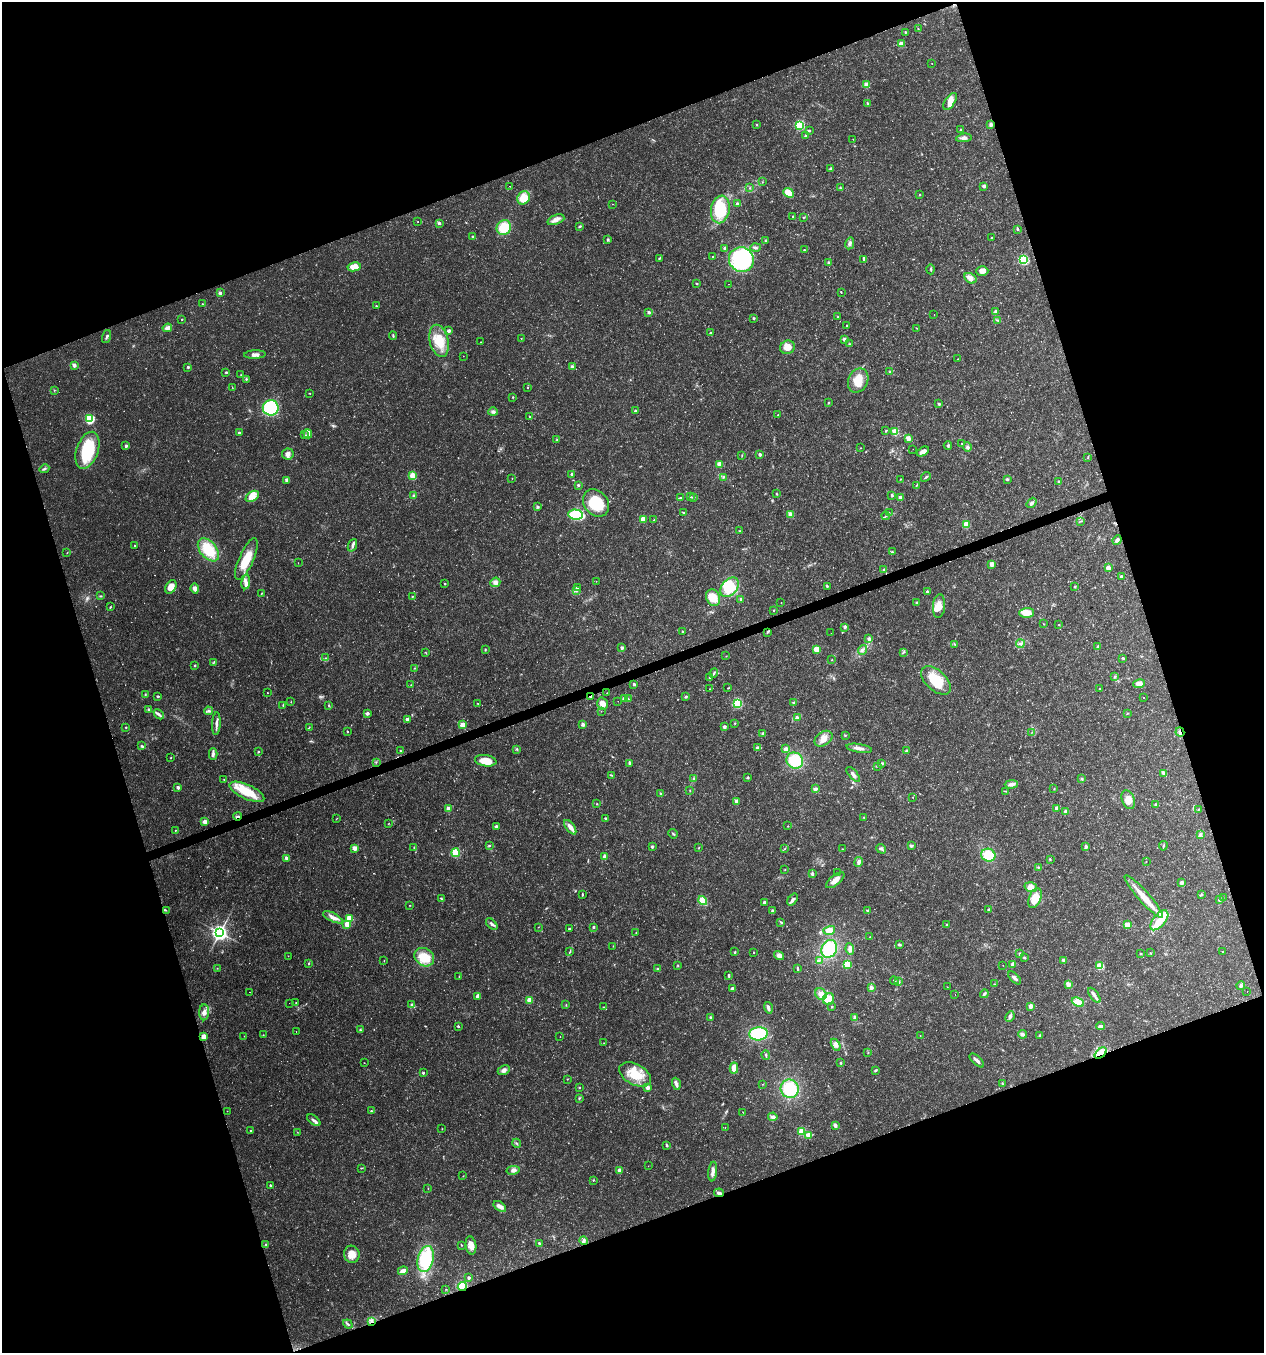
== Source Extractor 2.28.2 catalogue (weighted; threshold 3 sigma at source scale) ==
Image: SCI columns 120-5167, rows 1-5404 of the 5232 x 5405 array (HDU 1 of 3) = the unmasked area's bounding box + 8 px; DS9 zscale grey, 4 x 4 block average (1 PNG px = mean of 4 x 4 image px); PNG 1266 x 1355 px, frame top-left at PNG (2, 2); each listed source drawn as its Kron ellipse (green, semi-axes under 4 px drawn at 4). Shown black and unused: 39% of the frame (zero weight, under 2 of 3 exposures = <1% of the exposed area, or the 3 px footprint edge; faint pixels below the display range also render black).
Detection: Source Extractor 2.28.2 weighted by HDU 2 'WHT'. Background 0.0262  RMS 0.003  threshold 0.0135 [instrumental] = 3 sigma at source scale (4.5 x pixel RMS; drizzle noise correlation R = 1.50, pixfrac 1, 0.0396/0.0396 arcsec/px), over >= 5 px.
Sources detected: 729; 30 too faint to see at this stretch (4 x 4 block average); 1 inside a brighter object's white glare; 5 cosmic-ray / hot-pixel residue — neither listed nor drawn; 1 coinciding with a brighter row at this scale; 30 inside a brighter listed object's ellipse — not listed separately; of the other 662, all 500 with FLUX_AUTO >= 0.652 (the completeness limit of this list) listed and drawn (162 fainter detections not listed), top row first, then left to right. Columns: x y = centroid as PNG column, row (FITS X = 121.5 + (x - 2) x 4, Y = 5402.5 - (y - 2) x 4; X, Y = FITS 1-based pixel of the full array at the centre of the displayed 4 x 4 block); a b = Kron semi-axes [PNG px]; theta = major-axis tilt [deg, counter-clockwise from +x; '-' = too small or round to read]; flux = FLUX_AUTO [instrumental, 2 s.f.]
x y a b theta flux
918 29 3 2 - 1.3
905 32 2 2 - 3.5
901 44 2 2 - 38
932 63 2 2 - 0.66
867 85 2 2 - 33
950 101 9 5 56 13
867 103 3 2 - 2.3
757 125 2 2 - 1.8
800 125 2 2 - 220
991 125 3 3 - 4.7
809 130 2 2 - 2.8
960 130 2 2 - 5.8
806 136 4 3 - 3.4
964 138 8 4 8 6.5
853 139 2 2 - 0.72
831 169 2 2 - 9.8
763 182 2 2 - 0.67
510 186 2 2 - 0.92
984 186 2 2 - 9
750 188 2 2 - 0.97
840 188 3 2 - 1.7
788 193 6 4 -41 27
920 194 2 2 - 1.7
524 198 7 6 - 35
612 204 2 2 - 0.74
737 204 3 2 - 3.7
720 209 14 9 79 92
793 216 3 2 - 1.7
803 217 3 2 - 1.2
556 220 9 5 21 11
418 221 2 2 - 1.1
439 223 3 3 - 3.8
580 226 3 2 - 2.2
504 227 8 7 - 42
1017 229 3 2 - 1.9
473 237 3 2 - 2.3
991 238 2 2 - 1.1
608 239 3 3 - 2.2
765 241 3 2 - 1.4
850 243 6 4 80 6.1
755 247 5 3 - 3.7
724 248 2 2 - 3.7
804 250 2 2 - 2
713 257 2 2 - 0.94
659 258 3 2 - 1.7
864 259 3 3 - 3.2
741 260 13 12 - 190
1023 260 3 3 - 110
829 263 3 3 - 4
354 267 7 4 11 22
931 269 5 2 - 2.2
982 271 6 5 - 13
970 278 6 4 -32 11
696 283 3 2 - 1.4
729 284 2 2 - 1.2
841 292 3 2 - 1.2
220 293 3 2 - 4.8
202 304 2 2 - 1.4
376 306 2 2 - 1.2
649 312 3 3 - 3.6
996 312 4 3 - 4.1
934 315 2 2 - 0.89
838 317 3 2 - 1.3
754 318 2 2 - 3.5
182 319 2 2 - 2.5
997 320 4 2 - 1.9
847 325 2 2 - 3.1
167 328 5 4 - 8.5
917 328 4 2 - 1.5
449 331 2 2 - 10
710 333 2 2 - 2.2
393 336 4 2 - 2.3
106 337 7 2 73 3.2
521 339 2 2 - 0.68
844 339 2 2 - 8.7
439 341 16 9 -77 51
481 342 2 2 - 1.6
849 344 2 2 - 1
787 347 7 6 - 21
255 355 10 4 2 9.3
463 356 2 2 - 0.72
958 359 2 2 - 0.78
74 365 2 2 - 24
188 367 2 2 - 4.6
572 367 2 2 - 7.7
226 372 3 2 - 1.8
890 372 3 2 - 2
241 375 2 2 - 0.74
246 379 3 2 - 1.9
858 380 12 9 65 32
232 388 3 2 - 0.95
527 388 2 2 - 1.7
54 390 2 2 - 0.95
310 393 2 2 - 0.86
513 397 2 2 - 1.8
829 403 2 2 - 1.7
939 404 2 2 - 3.8
271 408 8 7 - 170
635 411 2 2 - 2.2
493 412 5 4 - 4.7
778 415 2 2 - 1.1
529 417 2 2 - 1.8
90 419 4 3 - 120
885 431 3 2 - 1.4
895 432 2 2 - 110
239 433 2 2 - 3.4
308 434 4 2 - 3.9
305 435 3 2 - 1.9
908 438 3 3 - 11
557 440 3 2 - 1.2
962 444 2 2 - 1.8
948 445 4 2 - 2.6
126 446 2 2 - 5
967 447 4 3 - 4.3
861 448 2 2 - 0.82
913 449 2 2 - 0.87
87 450 19 11 70 100
923 452 6 3 29 13
288 454 6 5 - 8.9
760 454 2 2 - 6.9
742 455 3 2 - 1.2
1088 457 3 2 - 1.1
719 464 2 2 - 20
44 469 5 3 - 3.5
571 474 2 2 - 5.5
413 476 3 3 - 30
723 477 2 2 - 1.9
926 477 5 2 - 2.6
512 478 2 2 - 0.71
900 479 2 2 - 0.99
1007 479 3 2 - 3.9
287 480 2 2 - 14
1059 482 2 2 - 7.3
578 485 2 2 - 4.6
916 485 3 2 - 1.6
777 494 3 2 - 1.5
414 495 3 3 - 3.1
892 495 4 3 - 2.6
252 496 7 5 34 21
690 497 3 2 - 1.7
680 498 3 2 - 2
693 498 2 2 - 1.4
900 498 2 2 - 12
596 503 15 11 -50 75
1032 503 6 3 52 4.4
538 507 3 2 - 2.4
889 512 2 2 - 0.89
684 513 2 2 - 1.3
790 514 2 2 - 25
576 515 7 5 -4 120
886 516 4 2 - 2.4
643 519 2 2 - 28
654 520 3 2 - 1.5
1081 521 2 2 - 0.84
966 525 2 2 - 48
740 531 3 2 - 1.7
1117 540 5 3 - 5.5
134 545 2 2 - 1.5
352 545 6 3 69 5
208 550 13 8 -51 68
892 552 2 2 - 2
67 553 2 2 - 0.76
246 559 22 7 66 51
298 563 2 2 - 0.69
992 564 2 2 - 19
1108 568 2 2 - 23
884 569 4 3 - 3.4
1121 577 2 2 - 6.5
596 581 2 2 - 0.76
246 582 7 4 81 8
495 582 5 4 - 8.4
445 584 2 2 - 4.9
827 586 2 2 - 4.5
171 587 7 5 59 21
577 587 3 3 - 3.9
729 587 11 7 52 64
1075 587 3 2 - 1.7
195 588 5 4 - 9.4
576 591 3 2 - 2.2
927 591 2 2 - 6
262 593 3 2 - 0.81
101 596 3 2 - 1.4
412 596 3 2 - 1.4
713 598 8 6 -62 29
741 599 2 2 - 4.4
917 602 2 2 - 5
781 603 2 2 - 0.79
939 606 12 6 84 20
110 607 4 2 - 1.5
774 610 2 2 - 1.3
1027 613 7 5 2 27
1043 624 2 2 - 0.94
1059 625 2 2 - 0.99
845 627 3 2 - 4.6
682 631 2 2 - 3.3
767 632 3 2 - 2.6
831 633 2 2 - 1.2
869 639 2 2 - 8.4
1020 643 4 3 - 4.4
955 644 3 2 - 1.2
1098 646 3 2 - 2.2
622 648 2 2 - 15
816 649 2 2 - 43
485 650 2 2 - 1
863 650 5 3 - 5.2
903 652 3 2 - 2
426 653 3 2 - 1.2
726 656 2 2 - 1.3
325 658 2 2 - 1.5
1123 658 3 2 - 2.2
832 660 2 2 - 0.91
213 663 2 2 - 0.94
195 665 3 2 - 2.1
415 668 3 2 - 1.1
714 673 5 2 - 3
710 677 3 3 - 4.2
1114 677 3 2 - 1.3
936 680 18 10 -44 63
634 684 3 3 - 2.7
1139 684 6 4 9 11
411 685 3 2 - 1.1
728 688 2 2 - 1.3
709 689 2 2 - 1
1100 689 2 2 - 1.2
267 693 2 2 - 0.95
607 693 2 2 - 0.73
145 695 3 2 - 1.7
158 696 2 2 - 3.4
591 696 3 2 - 4.2
686 697 3 3 - 2.5
624 698 3 2 - 1.9
1143 698 2 2 - 1.6
629 699 3 2 - 1.3
618 701 2 2 - 1.1
291 702 2 2 - 0.72
794 702 4 2 - 2.2
477 703 2 2 - 1.7
737 703 4 3 - 150
602 704 6 5 - 14
283 705 3 2 - 1.4
329 705 3 2 - 1.6
149 710 4 3 - 4.2
209 711 4 2 - 3.7
601 711 2 2 - 1.2
367 713 2 2 - 7
1128 713 2 2 - 0.81
159 714 6 3 -42 5.1
797 718 4 3 - 3.2
407 720 2 2 - 12
735 723 2 2 - 1.4
216 724 11 3 87 7.4
583 724 3 2 - 6.7
463 725 2 2 - 38
126 727 2 2 - 1.7
309 727 2 2 - 0.95
724 727 2 2 - 7.1
347 731 2 2 - 4.1
1032 732 2 2 - 0.74
1180 732 4 2 - 3.1
763 734 4 3 - 3.9
845 735 3 2 - 1.7
824 739 10 6 35 16
142 746 4 3 - 2.3
757 748 2 2 - 21
859 748 13 3 -9 12
517 749 3 2 - 1.6
786 749 3 2 - 9.3
401 751 2 2 - 2.1
906 751 4 3 - 2.6
258 752 3 2 - 2
213 754 6 3 -89 4.7
171 758 2 2 - 1.1
486 761 11 5 -8 31
795 761 8 7 - 68
376 762 2 2 - 0.87
629 763 3 2 - 3.9
882 763 3 3 - 2.3
877 766 3 2 - 1.8
1164 773 4 2 - 10
853 774 9 3 -49 7.8
611 775 3 2 - 1.8
748 777 2 2 - 4
224 779 2 2 - 1.5
694 779 4 3 - 2.9
1082 779 3 3 - 2.5
1011 784 6 4 2 6.2
178 787 2 2 - 8.4
1054 788 3 2 - 0.94
815 789 4 3 - 5.2
690 790 2 2 - 0.87
1006 791 2 2 - 0.77
247 792 19 7 -24 62
660 793 2 2 - 2.9
913 797 2 2 - 0.79
1128 800 10 6 -69 19
737 801 2 2 - 12
597 804 2 2 - 1.1
1156 804 2 2 - 4.4
1057 808 2 2 - 12
448 809 2 2 - 18
1198 809 2 2 - 1.3
1066 812 2 2 - 18
237 816 4 2 - 3.8
864 817 3 2 - 1.5
605 818 2 2 - 2.4
336 819 3 2 - 0.96
205 822 2 2 - 18
389 823 2 2 - 0.68
788 826 2 2 - 0.91
496 827 2 2 - 11
570 827 8 3 -53 12
175 830 2 2 - 1.5
673 834 5 2 - 2.3
1200 834 3 3 - 3.8
489 845 2 2 - 5.8
911 846 2 2 - 12
1086 846 4 2 - 4.2
1163 846 5 2 - 2.6
652 847 2 2 - 5.4
354 848 2 2 - 14
414 848 2 2 - 0.86
699 848 2 2 - 0.97
785 849 2 2 - 0.9
842 849 2 2 - 0.77
881 849 5 3 - 3.7
456 853 4 4 - 30
988 855 7 6 - 47
605 857 2 2 - 22
286 858 2 2 - 6.4
1050 859 3 2 - 1.9
859 862 5 3 - 7.9
1146 862 2 2 - 0.69
1038 867 2 2 - 0.73
785 870 2 2 - 0.83
837 872 2 2 - 0.97
812 874 3 2 - 4.7
835 880 11 5 40 16
1181 883 2 2 - 13
1031 887 6 4 -19 14
582 894 4 2 - 1.8
1201 895 2 2 - 0.79
1144 896 28 5 -48 38
1223 897 2 2 - 0.8
441 898 3 2 - 1.7
1035 898 10 6 67 34
792 899 6 3 53 4.9
1219 900 3 3 - 3.1
703 901 5 4 - 28
764 902 2 2 - 11
410 905 2 2 - 0.9
166 910 2 2 - 0.85
988 910 2 2 - 4.2
773 911 2 2 - 6
868 911 3 2 - 2.7
333 917 11 4 -26 12
349 918 3 3 - 31
1159 920 12 6 50 27
781 922 3 3 - 2.1
492 924 7 3 -46 4.7
347 925 2 2 - 35
947 925 2 2 - 4.7
1127 925 4 3 - 12
538 927 2 2 - 0.68
593 927 2 2 - 4.6
569 929 2 2 - 5.5
829 930 6 4 17 16
636 932 2 2 - 0.76
220 933 3 3 - 990
870 937 2 2 - 0.94
899 944 3 2 - 3.9
613 946 2 2 - 0.76
829 949 9 7 63 91
850 949 6 4 -83 6.6
1223 951 2 2 - 1.1
570 952 3 2 - 1.5
735 952 2 2 - 2.2
754 953 2 2 - 1.3
1150 953 2 2 - 1.5
1020 954 2 2 - 5.3
1140 954 2 2 - 1.8
779 955 5 4 - 8.3
288 956 2 2 - 0.66
424 957 10 8 -35 51
1024 958 3 2 - 2.1
819 960 3 2 - 2.4
1064 960 2 2 - 8.1
384 961 2 2 - 0.85
309 964 3 2 - 1.5
847 964 3 3 - 68
1013 964 2 2 - 29
678 965 3 2 - 1.5
1003 965 2 2 - 0.68
1099 966 4 3 - 21
217 968 2 2 - 0.65
797 968 3 2 - 2.6
658 969 3 2 - 3.2
728 975 3 2 - 2.6
459 977 2 2 - 1
1015 978 8 3 -46 6.1
894 981 4 2 - 1.8
899 982 2 2 - 1.5
994 984 2 2 - 1.1
1068 984 2 2 - 19
1241 986 4 3 - 4.2
947 987 2 2 - 1
871 988 4 3 - 5
732 989 3 2 - 5.3
1247 991 2 2 - 1.1
250 992 2 2 - 1.1
821 994 6 5 - 14
984 994 4 2 - 4.2
955 995 2 2 - 0.73
1094 995 9 3 -54 6.6
478 996 2 2 - 15
828 999 6 5 - 30
529 1000 2 2 - 52
1078 1002 6 4 -24 27
289 1003 2 2 - 0.86
296 1003 2 2 - 1.3
412 1005 3 3 - 7.7
566 1005 2 2 - 1
1031 1006 2 2 - 27
603 1007 2 2 - 1.2
832 1007 2 2 - 2.9
768 1008 6 3 -72 6.7
204 1012 8 5 88 10
1010 1016 5 3 - 6.1
710 1017 3 3 - 2.1
854 1017 4 3 - 2.8
458 1026 2 2 - 6.2
1100 1026 4 3 - 5.5
360 1030 3 2 - 1.6
296 1032 2 2 - 0.72
759 1034 9 6 6 100
1022 1034 4 3 - 5.3
263 1035 2 2 - 0.76
1039 1035 2 2 - 2.2
244 1036 2 2 - 0.86
920 1036 2 2 - 0.78
204 1037 2 2 - 22
560 1037 2 2 - 1.8
604 1043 2 2 - 0.74
836 1045 6 3 -61 8
868 1052 2 2 - 0.86
1101 1053 7 3 40 11
766 1055 4 2 - 2.3
977 1061 9 2 -43 8
364 1063 2 2 - 0.72
841 1063 3 2 - 1.8
734 1068 5 3 - 20
504 1070 6 4 24 7.9
875 1070 3 2 - 3.1
423 1073 2 2 - 3
635 1074 17 10 -28 50
567 1079 2 2 - 0.71
1002 1083 3 2 - 1.1
676 1084 6 3 -72 9
762 1084 2 2 - 0.73
579 1088 2 2 - 2.1
647 1088 3 3 - 9.4
790 1089 9 9 - 83
579 1098 3 2 - 1.7
227 1111 2 2 - 1
372 1111 3 2 - 1.7
743 1112 2 2 - 0.67
773 1117 4 4 - 5.6
314 1120 8 3 -37 5.6
835 1125 4 3 - 5.7
725 1127 2 2 - 1
442 1129 2 2 - 0.71
250 1130 2 2 - 1.7
801 1131 3 2 - 41
297 1132 2 2 - 0.66
808 1135 2 2 - 20
517 1143 4 2 - 2.7
667 1145 3 2 - 3.2
648 1166 2 2 - 0.86
361 1168 3 2 - 1.2
513 1170 7 3 9 7.4
620 1171 2 2 - 16
713 1171 10 3 83 11
463 1176 2 2 - 0.92
593 1180 2 2 - 2.6
270 1185 2 2 - 4.5
428 1189 2 2 - 0.74
719 1193 5 2 - 7.4
500 1206 7 4 -35 10
584 1241 4 3 - 5
539 1243 4 3 - 3
266 1245 2 2 - 1
461 1245 2 2 - 1
471 1245 9 5 -80 19
352 1254 8 7 - 25
426 1259 13 7 75 100
403 1271 5 2 - 15
469 1278 3 2 - 3.6
462 1287 5 4 - 35
446 1289 3 2 - 0.75
372 1321 3 3 - 4.1
348 1324 5 2 - 3
Overlapping masked pixels (flux is a lower limit): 7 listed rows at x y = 591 696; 1180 732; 237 816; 1101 1053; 719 1193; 462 1287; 372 1321
Diffuse or blended objects may show on this block-average render without a row.